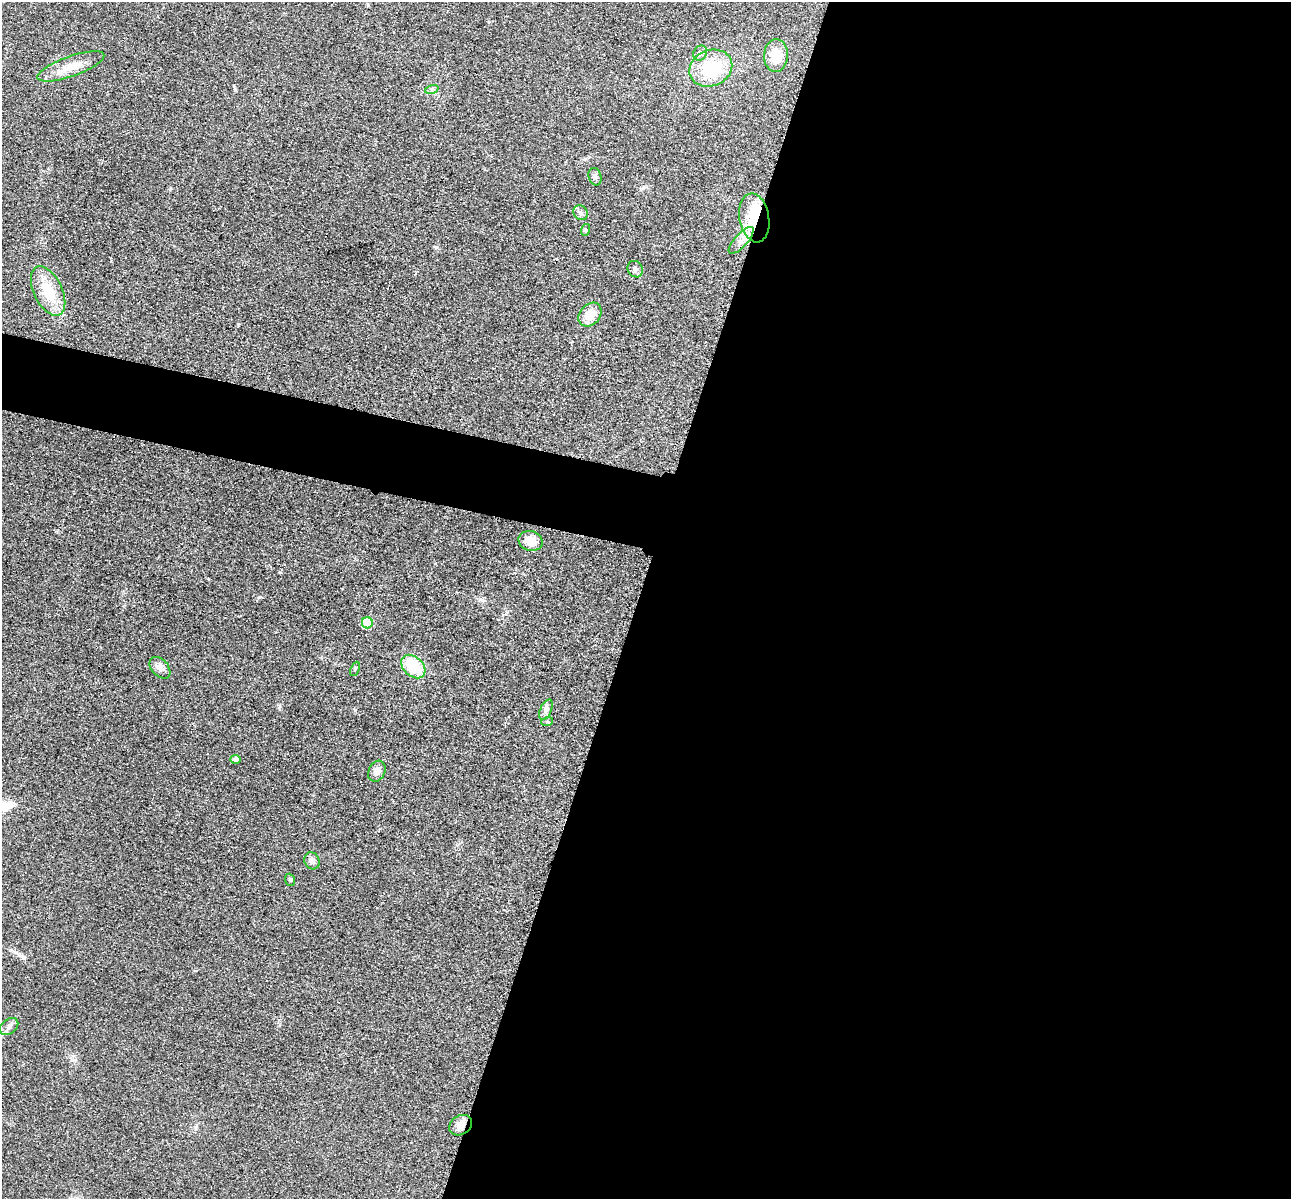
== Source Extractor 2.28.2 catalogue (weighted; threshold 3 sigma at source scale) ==
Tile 12 of 4 x 4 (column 4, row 3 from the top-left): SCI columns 3888-5176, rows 1474-2670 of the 5198 x 5216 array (HDU 1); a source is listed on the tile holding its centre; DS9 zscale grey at full resolution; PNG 1293 x 1201 px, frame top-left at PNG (2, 2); each listed source drawn as its Kron ellipse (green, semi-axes under 4 px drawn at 4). Shown black and unused: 54% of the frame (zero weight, under 3 of 4 exposures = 3% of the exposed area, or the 3 px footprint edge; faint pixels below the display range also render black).
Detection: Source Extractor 2.28.2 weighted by HDU 2 'WHT'; one run over the whole footprint, this tile lists its part. Background 0.0485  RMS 0.0082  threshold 0.0368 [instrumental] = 3 sigma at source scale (4.5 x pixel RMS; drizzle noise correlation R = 1.50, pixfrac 1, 0.05/0.05 arcsec/px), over >= 5 px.
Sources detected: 27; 1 inside a brighter object's white glare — neither listed nor drawn; the other 26 listed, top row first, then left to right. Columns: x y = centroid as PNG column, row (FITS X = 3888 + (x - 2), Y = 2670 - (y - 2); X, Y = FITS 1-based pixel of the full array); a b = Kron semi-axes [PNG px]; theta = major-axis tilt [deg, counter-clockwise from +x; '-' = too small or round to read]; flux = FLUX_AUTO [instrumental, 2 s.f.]
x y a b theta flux
700 53 8 6 53 2.6
776 56 16 12 87 16
71 66 35 10 20 15
711 68 22 18 21 41
432 89 7 4 18 1.6
595 177 9 6 -75 2.2
581 213 8 7 - 2.5
754 218 25 15 -80 27
585 230 6 4 71 0.93
741 240 17 6 48 6.7
635 269 8 7 - 2.8
48 291 27 14 -64 25
590 315 13 10 49 13
531 541 12 10 -16 9.7
367 623 5 5 - 30
413 666 14 9 -42 29
160 668 12 8 -47 4.4
355 669 7 4 66 1.3
546 710 11 5 65 3
547 722 6 4 19 0.89
236 759 5 4 - 2.9
377 771 11 8 64 5.2
312 861 9 7 -65 3.4
290 880 6 5 - 1.3
9 1026 10 7 39 3.2
461 1125 12 9 33 6.9
Overlapping masked pixels (flux is a lower limit): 2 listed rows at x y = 754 218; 461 1125
Unlisted compact peaks at least as high as the median listed source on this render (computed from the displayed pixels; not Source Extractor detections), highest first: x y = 355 710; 258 597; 279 708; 480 599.